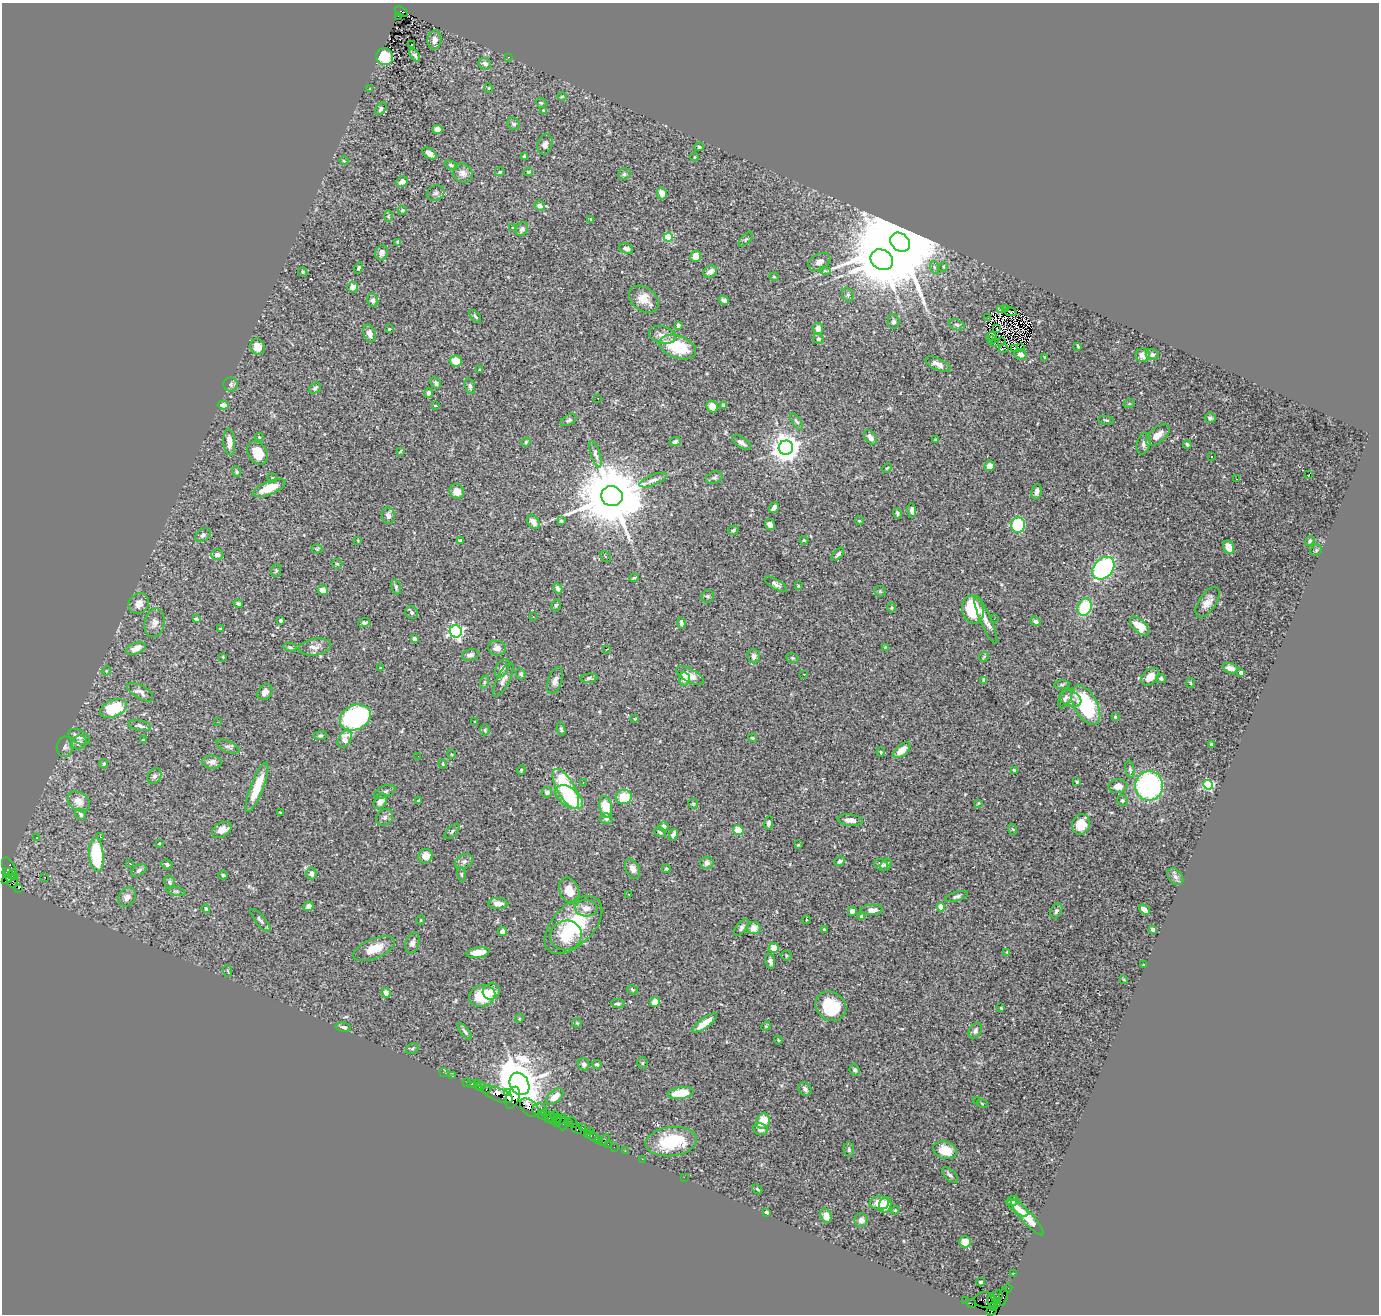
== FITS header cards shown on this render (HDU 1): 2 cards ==
NAXIS1  =                 1377
NAXIS2  =                 1312

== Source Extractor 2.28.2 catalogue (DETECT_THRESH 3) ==
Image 1377 x 1312 px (HDU 1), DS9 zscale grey, 1 PNG px = 1 image px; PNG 1381 x 1316 px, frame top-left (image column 1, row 1312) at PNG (2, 3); each listed source drawn as its Kron ellipse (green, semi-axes under 4 px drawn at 4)
Background 0.938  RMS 0.027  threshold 0.0801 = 3 sigma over >= 5 px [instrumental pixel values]
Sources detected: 431; all 431 listed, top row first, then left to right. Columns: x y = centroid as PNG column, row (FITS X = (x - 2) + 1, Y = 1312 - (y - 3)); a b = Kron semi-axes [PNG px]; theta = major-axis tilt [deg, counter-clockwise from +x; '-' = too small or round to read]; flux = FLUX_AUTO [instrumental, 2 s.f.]
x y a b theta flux
401 12 7 4 -28 250
398 16 2 2 - 11
434 40 9 7 85 9.9
412 44 3 3 - 13
415 55 7 4 -55 4.6
385 57 8 8 - 50
509 57 3 2 - 2.2
485 64 6 5 - 8.6
489 88 5 3 - 1.4
370 89 2 2 - 1.5
562 96 5 3 - 2
541 103 5 4 - 2.5
381 109 7 5 48 4.4
543 111 4 3 - 4.1
514 124 7 5 -53 4.3
437 129 5 4 - 11
545 144 10 7 70 8.7
699 147 4 4 - 2.3
430 154 8 4 -38 8.9
524 156 3 3 - 2.9
694 157 4 3 - 1.3
344 161 4 3 - 1.6
451 165 7 4 -24 2.9
500 172 5 4 - 2.2
528 172 4 3 - 2.1
463 173 10 9 - 10
624 174 6 5 - 4.1
402 182 6 5 - 11
436 193 9 7 29 5.8
662 193 6 5 - 17
540 206 5 5 - 9.6
402 210 5 4 - 2.5
388 216 6 4 89 2.5
591 219 4 3 - 1.4
513 228 3 3 - 1.6
522 229 7 5 55 7.6
668 237 4 4 - 110
746 239 9 4 45 3.4
900 242 11 8 -42 45000
398 243 4 3 - 2.8
626 249 7 5 -23 6.8
382 253 8 6 73 9.1
695 256 5 5 - 21
882 260 12 9 -32 13000
819 262 12 8 30 9.5
934 267 6 4 -73 3.6
943 267 5 3 - 1.8
359 268 5 4 - 2.7
710 271 7 5 36 10
825 271 5 3 - 1.8
303 272 5 4 - 2.7
774 277 5 3 - 1.4
353 287 5 5 - 12
848 294 7 5 -71 4.1
644 299 16 11 -38 24
373 300 7 5 -77 6.4
724 300 5 3 - 5.1
1000 309 3 2 - 1.9
1005 309 2 2 - 61
1011 312 6 2 -11 0.62
475 316 8 4 -51 3.5
988 318 2 2 - 3.7
893 322 7 6 - 4.5
678 325 4 3 - 4.1
957 325 8 5 -19 3.6
996 328 2 2 - 1.7
389 329 3 2 - 1.4
818 329 6 5 - 16
370 334 9 6 -72 12
662 335 13 8 -14 13
991 336 5 2 - 3
818 339 5 5 - 4.1
992 339 2 2 - 0.6
994 342 3 2 - 3.2
1001 342 3 2 - 0.7
1078 346 4 3 - 2
257 347 8 7 - 23
678 347 19 11 -19 90
1020 347 2 2 - 0.7
1004 349 4 2 - 1.4
1015 349 2 2 - 1.5
1021 354 6 5 - 6.2
1143 355 7 6 - 13
1152 355 6 5 - 5.4
1045 357 3 2 - 1.9
456 361 6 5 - 21
938 364 13 6 -25 12
479 370 3 2 - 1.7
436 383 6 4 -61 3.4
231 384 7 7 - 4.8
470 386 8 5 -74 4.5
315 388 6 4 38 3.8
429 393 4 4 - 7.2
598 398 3 2 - 1.9
1129 404 6 3 19 1.8
223 405 6 4 -10 11
435 405 4 3 - 1.6
723 405 4 4 - 13
712 407 6 5 - 19
1210 418 5 5 - 3.8
569 420 9 5 28 3.8
1106 420 8 3 -5 2.4
796 421 10 4 -56 3.8
1158 435 14 7 40 15
259 437 4 4 - 1.9
870 437 8 5 -52 9
936 440 3 3 - 3
229 442 13 6 -85 14
526 442 4 4 - 2.6
675 442 6 4 24 4.4
742 443 11 5 -34 8.2
1144 444 11 7 74 7.7
1187 444 4 4 - 3.4
786 448 7 7 - 2400
400 451 4 2 - 1.7
258 453 12 9 -58 35
595 454 14 5 -74 6.2
1212 457 3 2 - 2.3
989 466 5 5 - 11
887 468 5 3 - 1.9
236 472 5 4 - 2.4
1309 474 4 2 - 22
272 478 5 4 - 3.1
714 478 8 6 21 4.4
1236 479 2 2 - 0.73
653 480 14 5 22 8.4
269 488 18 6 21 39
457 491 7 7 - 13
1037 492 8 5 78 7.2
612 496 11 10 - 21000
774 508 6 4 56 9.6
912 511 7 4 -83 6.6
897 513 5 4 - 3.6
388 515 8 6 -82 6.6
561 521 4 4 - 2.4
859 521 4 4 - 1.9
533 522 8 5 -58 13
770 524 5 4 - 8
1018 525 7 7 - 96
733 530 5 5 - 3.6
203 535 9 6 35 5
804 540 4 4 - 1.6
358 541 4 2 - 1.3
460 541 4 4 - 2.4
1310 541 5 4 - 3.1
1229 547 7 5 -63 22
317 549 5 4 - 2.2
1316 550 6 5 - 2.5
838 554 8 3 48 4.7
217 555 6 5 - 8
605 556 6 3 -46 1.5
337 564 5 4 - 2.4
1103 568 13 9 48 240
276 571 6 5 - 2.4
634 578 5 2 - 2.4
776 584 13 5 -31 6.2
798 586 3 3 - 1.4
396 587 7 4 -76 3.7
558 588 5 3 - 6.4
323 590 5 4 - 10
880 591 5 5 - 2.5
708 596 6 6 - 3.4
1208 602 17 8 56 16
139 604 11 9 50 14
238 604 5 4 - 3.2
556 605 6 4 74 2.7
1085 607 9 7 68 90
891 608 5 4 - 2.1
973 610 14 10 -75 82
412 613 7 6 - 3.8
534 617 3 2 - 1.7
196 619 4 3 - 3.6
994 619 3 2 - 2.7
280 620 3 3 - 4.8
986 620 26 5 -67 14
1035 621 6 4 -24 4.6
364 622 6 4 2 4.5
155 623 14 10 78 12
681 623 6 3 -82 4.2
1139 626 12 6 -44 40
220 629 4 2 - 1.5
456 631 6 6 - 450
414 639 4 3 - 5.1
290 647 6 4 -11 3.1
315 647 16 8 10 12
885 647 4 4 - 1.6
136 648 10 5 21 16
497 648 9 7 -10 8.4
607 649 2 2 - 1.2
470 655 8 6 10 8.3
754 656 7 6 - 8.1
223 657 3 2 - 1.6
984 657 5 4 - 2.1
792 658 6 4 -20 2.3
380 668 3 3 - 1.5
502 668 10 6 60 8.3
1230 668 8 5 -17 9.6
106 671 5 4 - 1.8
1241 673 4 4 - 9.9
521 674 5 4 - 3.6
804 674 3 2 - 4.8
690 676 15 6 -28 18
1150 677 10 7 44 16
589 678 8 4 6 4.8
1161 678 5 4 - 2.8
684 679 7 5 -85 13
503 680 18 6 64 9.4
984 680 4 4 - 6.5
555 681 14 7 70 9.2
484 682 7 4 71 2.7
1190 683 5 3 - 1.7
1062 684 7 3 5 2.7
140 692 14 6 -31 11
265 692 8 6 51 8.2
1065 699 11 5 63 4.8
1070 699 11 7 -21 8.3
1086 705 21 11 -60 140
114 708 14 8 23 89
355 717 16 12 25 310
1115 717 4 3 - 1.7
635 719 4 3 - 1.5
217 722 3 2 - 2.1
474 722 4 3 - 1.5
140 726 12 5 -12 5
561 729 7 4 -81 3.4
485 730 5 4 - 2.7
320 735 6 4 2 3.2
79 737 11 6 -30 7.1
752 738 4 4 - 3
345 739 9 6 58 27
143 740 3 3 - 1.5
78 743 8 6 19 6
1212 745 3 3 - 5.5
65 747 10 8 80 6.4
228 747 12 5 -23 5.3
902 750 10 5 42 22
881 752 4 4 - 1.8
451 754 4 3 - 1.3
418 756 2 2 - 1.6
212 762 10 6 -4 9.4
104 764 5 3 - 2
443 764 4 4 - 1.9
1130 769 9 4 -80 3.2
521 770 5 4 - 1.8
1014 770 4 3 - 2.3
154 776 8 6 64 6.2
583 782 2 2 - 1.4
1077 782 3 3 - 2.5
1208 785 5 4 - 200
1118 786 9 7 4 15
1149 786 14 14 - 300
257 787 26 6 69 40
566 789 22 9 -61 160
385 792 11 6 22 5.3
547 792 5 5 - 6.7
569 797 16 9 -37 89
624 797 8 7 - 44
418 800 3 3 - 2.1
1122 800 5 5 - 3.1
79 801 12 9 -35 17
380 801 8 6 54 13
978 803 3 2 - 1.5
693 804 5 4 - 2
606 807 11 6 -80 48
280 812 4 2 - 1.1
81 814 6 5 - 4.3
385 817 9 7 44 6
606 819 6 5 - 4.7
850 820 12 5 -7 10
769 823 6 4 83 4.4
1081 824 10 8 74 34
664 826 5 5 - 7.1
1012 829 5 3 - 2
222 830 10 7 29 12
738 830 5 5 - 35
452 831 9 4 48 4
660 832 6 4 -29 2.9
673 835 6 4 65 5.9
100 837 3 2 - 1.8
37 838 2 2 - 1.4
159 843 3 2 - 2
798 845 4 3 - 1.4
96 855 17 7 -86 130
425 856 7 6 - 17
464 861 9 7 25 6.8
840 861 5 4 - 4.1
130 863 3 2 - 1.8
707 863 7 6 - 7.9
167 865 6 5 - 4
881 865 7 5 -28 4.2
886 865 6 5 - 4.2
9 868 12 6 -66 150
633 869 10 6 -66 9.9
666 869 4 4 - 2.4
139 870 8 5 37 5.7
7 873 5 4 - 130
311 873 6 5 - 7.1
462 874 7 3 -81 2.2
223 875 5 4 - 2.5
9 877 9 4 42 520
15 877 3 2 - 31
45 877 3 2 - 12
1175 877 9 6 -50 6.8
12 881 7 5 -65 200
170 882 6 5 - 4.5
19 888 3 3 - 27
176 891 9 4 -13 3.9
569 891 13 9 -66 21
629 894 3 2 - 2.5
957 896 12 4 16 5.2
127 897 10 8 56 9.9
498 904 9 5 -2 13
308 906 5 4 - 8.3
941 907 4 4 - 44
586 908 11 8 -4 15
206 909 4 4 - 3.1
872 910 11 5 4 12
1144 910 6 4 -39 13
852 911 4 4 - 9.8
1056 911 8 5 63 4.5
861 916 4 4 - 4
260 920 14 5 -51 5.8
421 920 5 3 - 1.3
806 920 4 3 - 1.3
573 925 35 20 45 120
741 928 10 5 51 4.8
754 928 6 6 - 15
824 929 3 3 - 1.9
1153 930 4 3 - 8.2
502 932 5 4 - 9.9
566 935 16 15 - 36
412 943 11 6 72 6.7
774 948 5 5 - 17
374 949 22 10 22 32
1007 952 4 4 - 2.1
478 953 12 5 11 21
786 956 5 4 - 2.6
770 961 8 4 -75 6.6
1144 965 4 3 - 1.7
228 971 6 3 -70 1.9
1124 980 4 2 - 1.4
632 990 6 4 -37 2.2
491 992 8 8 - 14
386 993 5 4 - 7.6
482 996 13 10 14 64
655 1002 5 5 - 19
618 1004 7 4 -5 4.4
831 1006 16 14 -36 79
1001 1008 3 2 - 1.4
519 1019 4 3 - 1.4
577 1023 5 5 - 2
704 1023 15 5 36 21
766 1026 5 4 - 1.6
343 1027 8 4 -10 4.2
465 1031 10 3 -51 4
975 1031 8 6 57 4.9
778 1040 4 3 - 1.6
412 1048 7 5 35 3.2
642 1063 5 5 - 2.3
584 1064 6 5 - 5.6
597 1065 4 3 - 3.4
855 1070 6 5 - 3.3
444 1072 5 2 - 8.9
452 1076 2 2 - 6.1
467 1082 2 2 - 8.8
472 1084 4 3 - 61
477 1084 3 2 - 10
519 1084 12 9 -60 7200
480 1086 5 3 - 16
485 1089 5 3 - 55
805 1089 7 6 - 6.7
507 1092 3 2 - 66
681 1093 13 5 8 53
497 1094 16 6 -22 250
555 1097 10 5 41 22
513 1098 11 6 69 210
976 1100 2 2 - 15
982 1103 5 3 - 1.9
529 1108 11 7 -44 240
539 1109 7 6 - 170
545 1112 3 2 - 26
542 1115 5 3 - 80
555 1115 4 3 - 85
549 1118 3 2 - 49
557 1118 5 3 - 74
552 1119 6 3 -63 41
560 1120 7 3 45 110
763 1121 8 6 62 33
568 1122 3 2 - 16
573 1122 6 2 -58 45
564 1123 7 3 77 38
583 1128 4 3 - 33
577 1129 5 4 - 51
761 1129 7 6 - 9.7
590 1131 2 2 - 9.1
588 1135 4 3 - 33
593 1137 7 3 -36 81
599 1140 3 3 - 56
604 1140 6 2 56 52
671 1142 26 14 6 93
608 1144 2 2 - 18
614 1147 2 2 - 8.5
849 1150 7 5 -79 3.1
945 1150 12 8 -17 36
625 1151 2 2 - 11
642 1159 2 2 - 11
950 1175 10 5 -45 4.7
684 1177 2 2 - 30
757 1189 5 3 - 2.1
1012 1201 6 5 - 5.6
879 1203 10 6 1 30
885 1205 8 6 78 25
1018 1208 12 5 -37 11
895 1210 4 4 - 1.9
766 1212 4 3 - 4.9
826 1216 7 5 -74 14
1027 1218 23 5 -48 35
861 1220 7 6 - 9.6
965 1242 6 5 - 16
1014 1273 2 2 - 10
981 1282 4 3 - 4.9
1008 1288 4 2 - 14
997 1296 6 5 - 340
1003 1297 9 4 80 43
986 1300 11 8 -9 230
966 1301 2 2 - 6.1
992 1302 7 4 -80 530
998 1303 3 2 - 15
972 1304 4 2 - 22
994 1306 3 3 - 100
991 1311 5 4 - 70